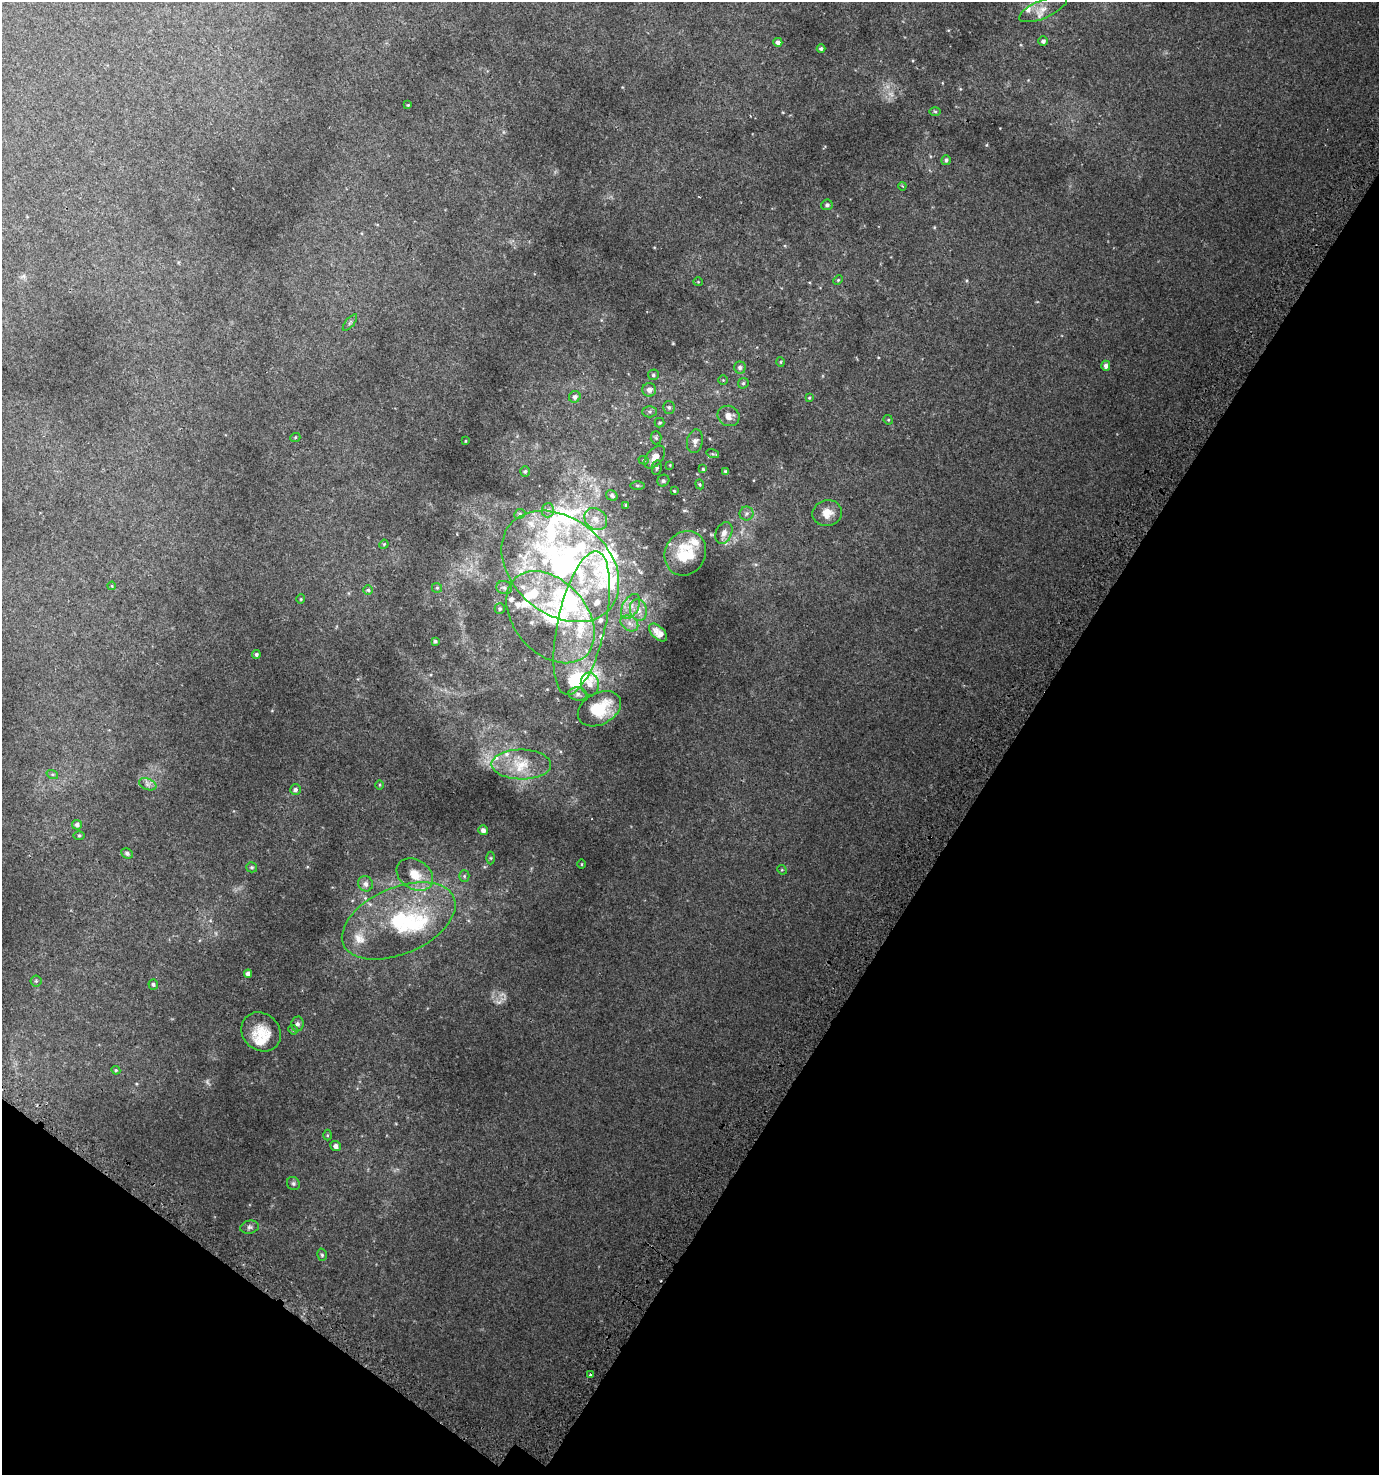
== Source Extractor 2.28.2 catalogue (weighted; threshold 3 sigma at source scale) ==
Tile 15 of 4 x 4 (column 3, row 4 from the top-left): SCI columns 3070-4446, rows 64-1536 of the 6070 x 6007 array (HDU 1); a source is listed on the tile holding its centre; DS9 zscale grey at full resolution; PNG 1381 x 1477 px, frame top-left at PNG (2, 2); each listed source drawn as its Kron ellipse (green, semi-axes under 4 px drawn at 4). Shown black and unused: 32% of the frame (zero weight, under 2 of 3 exposures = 3% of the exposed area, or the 3 px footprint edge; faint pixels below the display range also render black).
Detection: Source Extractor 2.28.2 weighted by HDU 2 'WHT'; one run over the whole footprint, this tile lists its part. Background 0.0145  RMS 0.0048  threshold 0.0217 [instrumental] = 3 sigma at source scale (4.5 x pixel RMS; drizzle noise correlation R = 1.50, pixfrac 1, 0.0396/0.0396 arcsec/px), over >= 5 px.
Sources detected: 135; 4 too faint to see at this stretch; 3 inside a brighter object's white glare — neither listed nor drawn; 28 inside a brighter listed object's ellipse — not listed separately; the other 100 listed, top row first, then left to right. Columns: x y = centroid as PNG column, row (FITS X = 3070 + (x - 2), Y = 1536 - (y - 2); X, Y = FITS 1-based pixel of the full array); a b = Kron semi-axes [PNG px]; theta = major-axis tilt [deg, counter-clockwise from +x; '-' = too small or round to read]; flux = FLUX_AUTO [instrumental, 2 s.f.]
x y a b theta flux
1043 9 25 9 23 5.6
1043 41 5 4 - 1.4
778 42 4 4 - 1.6
821 49 4 4 - 0.88
408 105 3 3 - 0.42
935 111 6 4 -1 0.72
946 160 5 5 - 0.77
902 186 4 3 - 0.46
827 205 5 5 - 0.97
838 280 5 4 - 0.51
698 282 4 4 - 0.4
350 323 10 3 50 0.77
781 362 5 3 - 0.37
1106 366 5 4 - 1.6
740 367 6 6 - 1.2
653 375 5 5 - 0.9
723 380 5 4 - 0.4
743 383 6 5 - 0.75
649 390 7 6 - 2.1
575 397 6 5 - 1.5
809 398 4 3 - 0.44
669 407 6 5 - 0.92
649 412 7 5 0 0.91
729 416 11 10 - 3.7
888 420 5 4 - 0.52
660 423 5 4 - 0.62
295 438 5 3 - 0.45
656 438 6 5 - 0.75
465 441 4 3 - 0.34
695 441 12 8 77 2.4
713 454 6 4 -17 0.56
655 457 13 8 51 4.2
644 460 5 4 - 0.57
670 465 3 3 - 0.33
657 468 7 5 80 0.73
703 469 3 3 - 0.48
525 471 5 4 - 0.68
726 472 4 3 - 0.98
663 481 6 5 - 0.88
700 484 5 4 - 0.53
637 485 7 4 0 0.67
674 491 3 2 - 0.41
612 495 6 5 - 1.1
626 505 4 4 - 0.51
548 510 7 6 - 1.3
827 513 15 13 12 5
520 514 6 4 24 0.69
747 514 7 7 - 1.1
596 519 12 10 -39 4.4
724 533 11 8 66 2.4
384 544 5 4 - 0.46
685 553 23 20 61 15
560 566 65 48 -40 110
112 586 4 3 - 0.38
437 588 5 5 - 0.59
504 588 8 6 -13 1.3
368 590 5 5 - 0.81
301 599 5 4 - 0.51
631 606 13 8 61 3.4
500 609 5 5 - 0.77
638 610 11 8 -76 3.1
550 617 52 36 -48 40
582 623 73 24 78 47
629 623 9 7 -35 2.3
658 633 11 6 -45 2.9
435 641 4 3 - 0.6
256 654 4 4 - 0.88
590 684 11 9 -83 2.7
578 694 9 6 -9 1.6
599 709 23 15 28 16
521 764 30 15 -1 12
52 774 6 4 -18 0.67
148 784 9 5 -20 1.5
380 785 5 3 - 0.44
295 790 5 5 - 1.2
77 825 5 5 - 1.2
483 830 5 4 - 1.7
79 835 6 4 0 0.57
127 853 6 5 - 1.1
491 858 6 4 -90 0.55
582 864 5 3 - 0.36
252 867 5 5 - 0.65
782 870 5 4 - 0.47
415 875 20 14 -32 7.8
464 876 5 5 - 0.67
365 884 8 7 - 2.1
399 921 60 33 23 46
248 974 4 4 - 1.9
36 981 5 5 - 0.68
153 984 5 5 - 0.94
297 1024 7 6 - 1.3
293 1030 5 4 - 0.51
261 1032 21 18 -43 9.3
116 1070 4 4 - 0.51
327 1135 5 3 - 0.46
336 1146 5 5 - 1.9
293 1183 7 6 - 0.93
250 1227 9 6 12 1.3
322 1255 6 5 - 0.78
590 1375 4 3 - 2.6